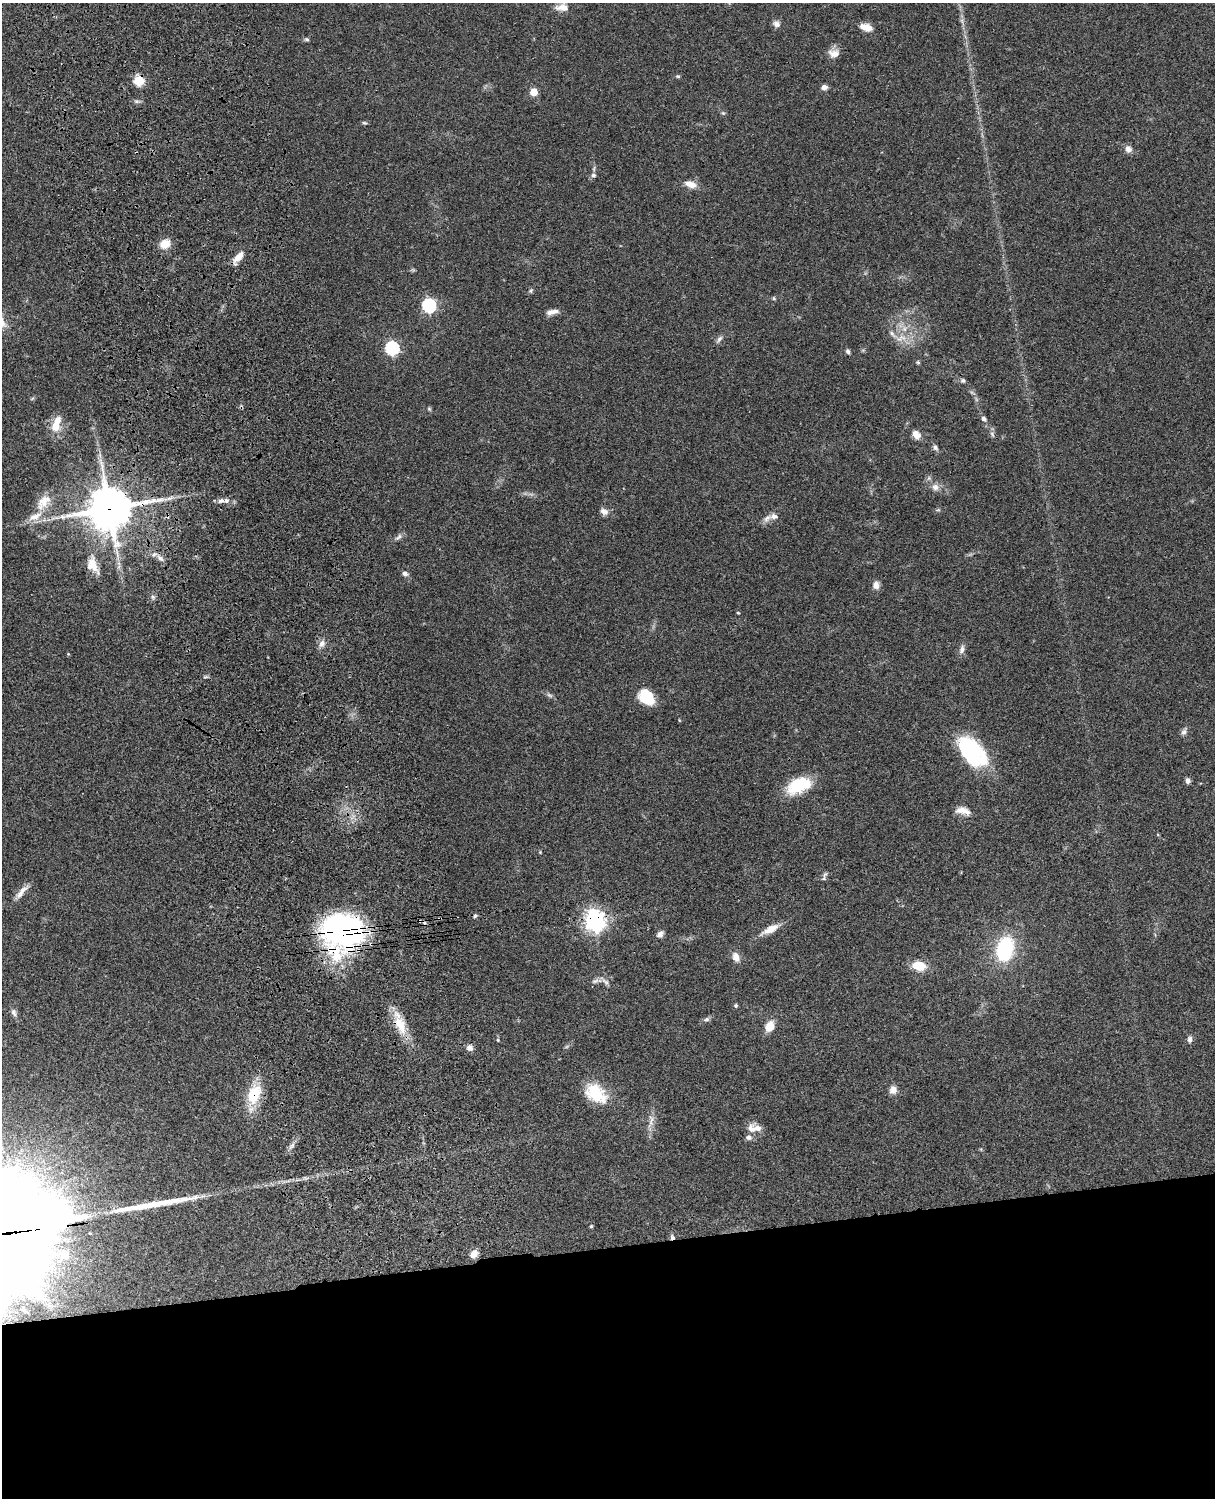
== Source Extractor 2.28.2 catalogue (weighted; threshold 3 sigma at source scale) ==
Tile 11 of 4 x 3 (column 3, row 3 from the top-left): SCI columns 2546-3758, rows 278-1773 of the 5089 x 4929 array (HDU 1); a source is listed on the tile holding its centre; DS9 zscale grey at full resolution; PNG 1217 x 1500 px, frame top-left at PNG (2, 3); no overlay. Shown black and unused: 17% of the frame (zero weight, under 3 of 4 exposures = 6% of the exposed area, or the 3 px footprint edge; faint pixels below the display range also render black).
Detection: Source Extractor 2.28.2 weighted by HDU 2 'WHT'; one run over the whole footprint, this tile lists its part. Background 0.0839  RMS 0.006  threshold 0.0272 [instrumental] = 3 sigma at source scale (4.5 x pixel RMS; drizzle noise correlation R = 1.50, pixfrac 1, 0.05/0.05 arcsec/px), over >= 5 px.
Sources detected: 98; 1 inside a brighter object's white glare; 2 cosmic-ray / hot-pixel residue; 2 long thin detections or spike segments (spike, bleed or trail) — not listed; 7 inside a brighter listed object's ellipse — not listed separately; the other 86 listed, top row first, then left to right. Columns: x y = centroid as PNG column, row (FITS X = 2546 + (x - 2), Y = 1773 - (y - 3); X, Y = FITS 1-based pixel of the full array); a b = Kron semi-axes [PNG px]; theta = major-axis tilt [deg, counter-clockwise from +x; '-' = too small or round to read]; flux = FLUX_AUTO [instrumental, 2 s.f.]
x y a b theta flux
562 7 17 9 -3 5.2
776 24 10 8 -40 2.5
866 27 15 8 -16 5.7
307 39 7 5 -3 0.98
834 53 15 11 0 4.8
678 76 6 4 -19 0.82
139 80 5 5 - 38
824 87 7 6 - 2.6
534 92 6 5 - 9.2
723 113 5 5 - 0.8
364 123 6 4 -19 0.83
1128 149 10 8 -62 3
593 175 7 6 - 1.4
691 184 13 8 -17 5.7
165 244 11 10 - 7.5
238 257 18 7 52 5.9
531 291 7 4 71 0.97
774 298 5 4 - 0.8
429 306 6 6 - 98
552 312 15 6 11 3.6
901 338 17 8 18 6.3
719 339 11 6 53 1.9
392 348 6 6 - 92
848 352 6 5 - 1.4
918 362 5 4 - 0.76
963 381 6 6 - 1.3
429 409 6 5 - 0.81
984 419 7 5 -47 1.8
56 424 21 10 72 10
916 434 12 9 -50 4.2
992 434 9 5 -60 1.5
935 447 8 7 - 1.7
935 487 10 9 - 3.4
222 501 11 7 10 2.7
43 502 26 14 50 12
109 509 15 14 - 1800
604 511 11 8 -27 3
767 518 13 7 50 3
399 537 12 6 38 2
160 558 9 7 -43 2.8
93 565 22 12 -65 8.3
405 573 8 6 -24 1.7
876 585 10 8 -81 3.2
153 597 6 4 -71 1.1
738 613 4 3 - 0.55
322 643 10 8 47 3
962 649 11 6 73 2.7
68 654 4 3 - 0.59
549 695 9 5 -27 1.4
646 697 18 12 -43 17
1184 732 10 7 56 2
970 751 29 16 -57 62
1188 781 6 5 - 2.1
799 785 29 15 23 23
962 810 16 10 15 4.7
540 852 4 4 - 0.5
824 878 6 6 - 1.2
21 892 23 7 50 4.7
475 916 5 4 - 0.94
595 921 8 7 - 390
770 929 21 8 28 7.5
342 930 45 36 -13 130
660 934 9 7 45 2.5
1005 949 18 12 77 56
736 957 12 8 -67 4.6
919 966 13 9 -11 13
595 981 12 6 24 2.1
605 982 13 5 -47 2
736 1005 5 5 - 0.94
14 1012 11 7 -72 2.1
706 1019 9 5 18 1.6
400 1024 33 12 -69 14
770 1026 11 8 63 8
1190 1039 8 6 85 2.1
498 1040 5 4 - 0.57
470 1048 8 7 - 2.6
893 1090 10 8 77 4
596 1093 26 17 -39 23
254 1094 23 14 67 21
651 1121 20 6 85 4.6
751 1128 17 10 68 4.5
292 1145 9 5 54 2
591 1226 4 3 - 0.86
672 1237 7 6 - 1.5
474 1254 10 8 59 4.2
65 1255 16 11 -52 6.4
Overlapping masked pixels (flux is a lower limit): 8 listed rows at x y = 139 80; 109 509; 160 558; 595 921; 342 930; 400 1024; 254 1094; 672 1237